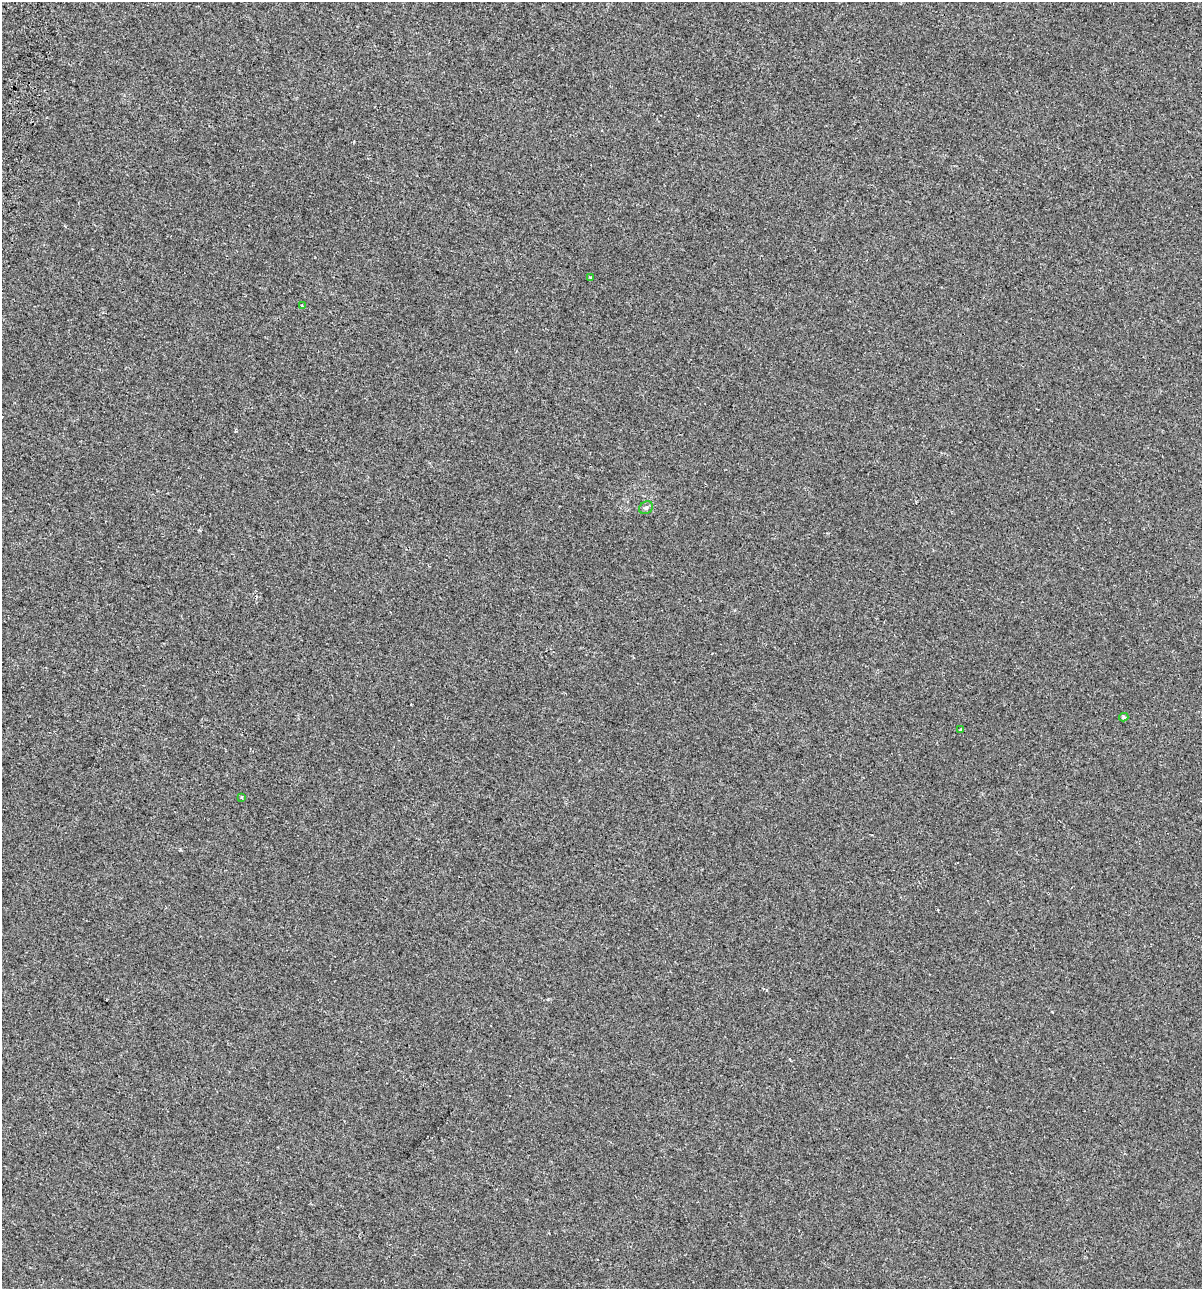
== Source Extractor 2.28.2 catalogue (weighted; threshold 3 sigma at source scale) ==
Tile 11 of 4 x 4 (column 3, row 3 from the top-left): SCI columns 2791-3990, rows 1376-2662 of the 5520 x 5333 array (HDU 1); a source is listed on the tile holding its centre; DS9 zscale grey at full resolution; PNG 1204 x 1291 px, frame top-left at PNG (2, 2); each listed source drawn as its Kron ellipse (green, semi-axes under 4 px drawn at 4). Shown black and unused: <1% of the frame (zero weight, under 2 of 3 exposures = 7% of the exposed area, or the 3 px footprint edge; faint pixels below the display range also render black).
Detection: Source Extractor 2.28.2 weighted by HDU 2 'WHT'; one run over the whole footprint, this tile lists its part. Background -6.32e-04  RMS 0.0045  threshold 0.0204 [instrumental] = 3 sigma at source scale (4.5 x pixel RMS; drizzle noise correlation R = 1.50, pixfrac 1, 0.0396/0.0396 arcsec/px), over >= 5 px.
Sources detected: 8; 2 cosmic-ray / hot-pixel residue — neither listed nor drawn; the other 6 listed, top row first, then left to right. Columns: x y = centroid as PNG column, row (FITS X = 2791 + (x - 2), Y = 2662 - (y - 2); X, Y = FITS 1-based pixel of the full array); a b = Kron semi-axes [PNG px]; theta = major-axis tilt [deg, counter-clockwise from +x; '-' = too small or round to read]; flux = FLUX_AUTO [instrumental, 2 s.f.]
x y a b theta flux
591 278 3 3 - 0.45
302 306 3 2 - 0.34
646 508 7 6 - 1.1
1124 717 4 3 - 0.7
961 730 3 3 - 1.1
241 797 4 2 - 0.39